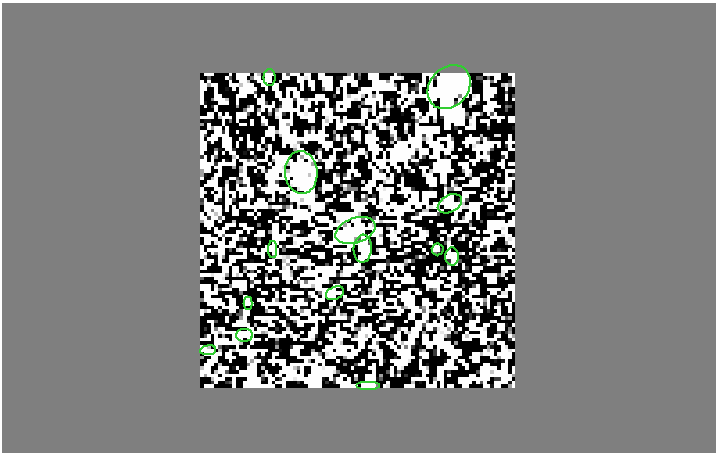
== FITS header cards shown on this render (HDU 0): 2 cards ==
NAXIS1  =                  714 / Axis Length
NAXIS2  =                  450 / Axis Length

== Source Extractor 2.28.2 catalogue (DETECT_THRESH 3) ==
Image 714 x 450 px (HDU 0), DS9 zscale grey, 1 PNG px = 1 image px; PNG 718 x 454 px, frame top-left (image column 1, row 450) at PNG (2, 3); each listed source drawn as its Kron ellipse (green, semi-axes under 4 px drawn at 4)
Background 3400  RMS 6.6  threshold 19.8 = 3 sigma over >= 5 px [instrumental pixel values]
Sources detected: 14; all 14 listed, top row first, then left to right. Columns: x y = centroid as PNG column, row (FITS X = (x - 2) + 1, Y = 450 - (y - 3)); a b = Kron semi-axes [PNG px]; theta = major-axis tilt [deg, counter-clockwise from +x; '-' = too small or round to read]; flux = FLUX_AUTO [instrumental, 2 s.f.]
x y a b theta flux
269 77 8 6 90 1200
449 87 24 19 48 29000
301 172 21 16 -85 11000
450 204 13 8 28 1900
355 230 21 12 19 6100
273 249 8 4 90 970
363 249 14 9 86 3100
438 249 6 6 - 740
452 257 9 6 -90 1400
335 293 9 6 24 1300
248 303 6 4 -90 620
244 335 8 6 1 1100
208 350 8 5 7 810
368 385 12 4 0 1100